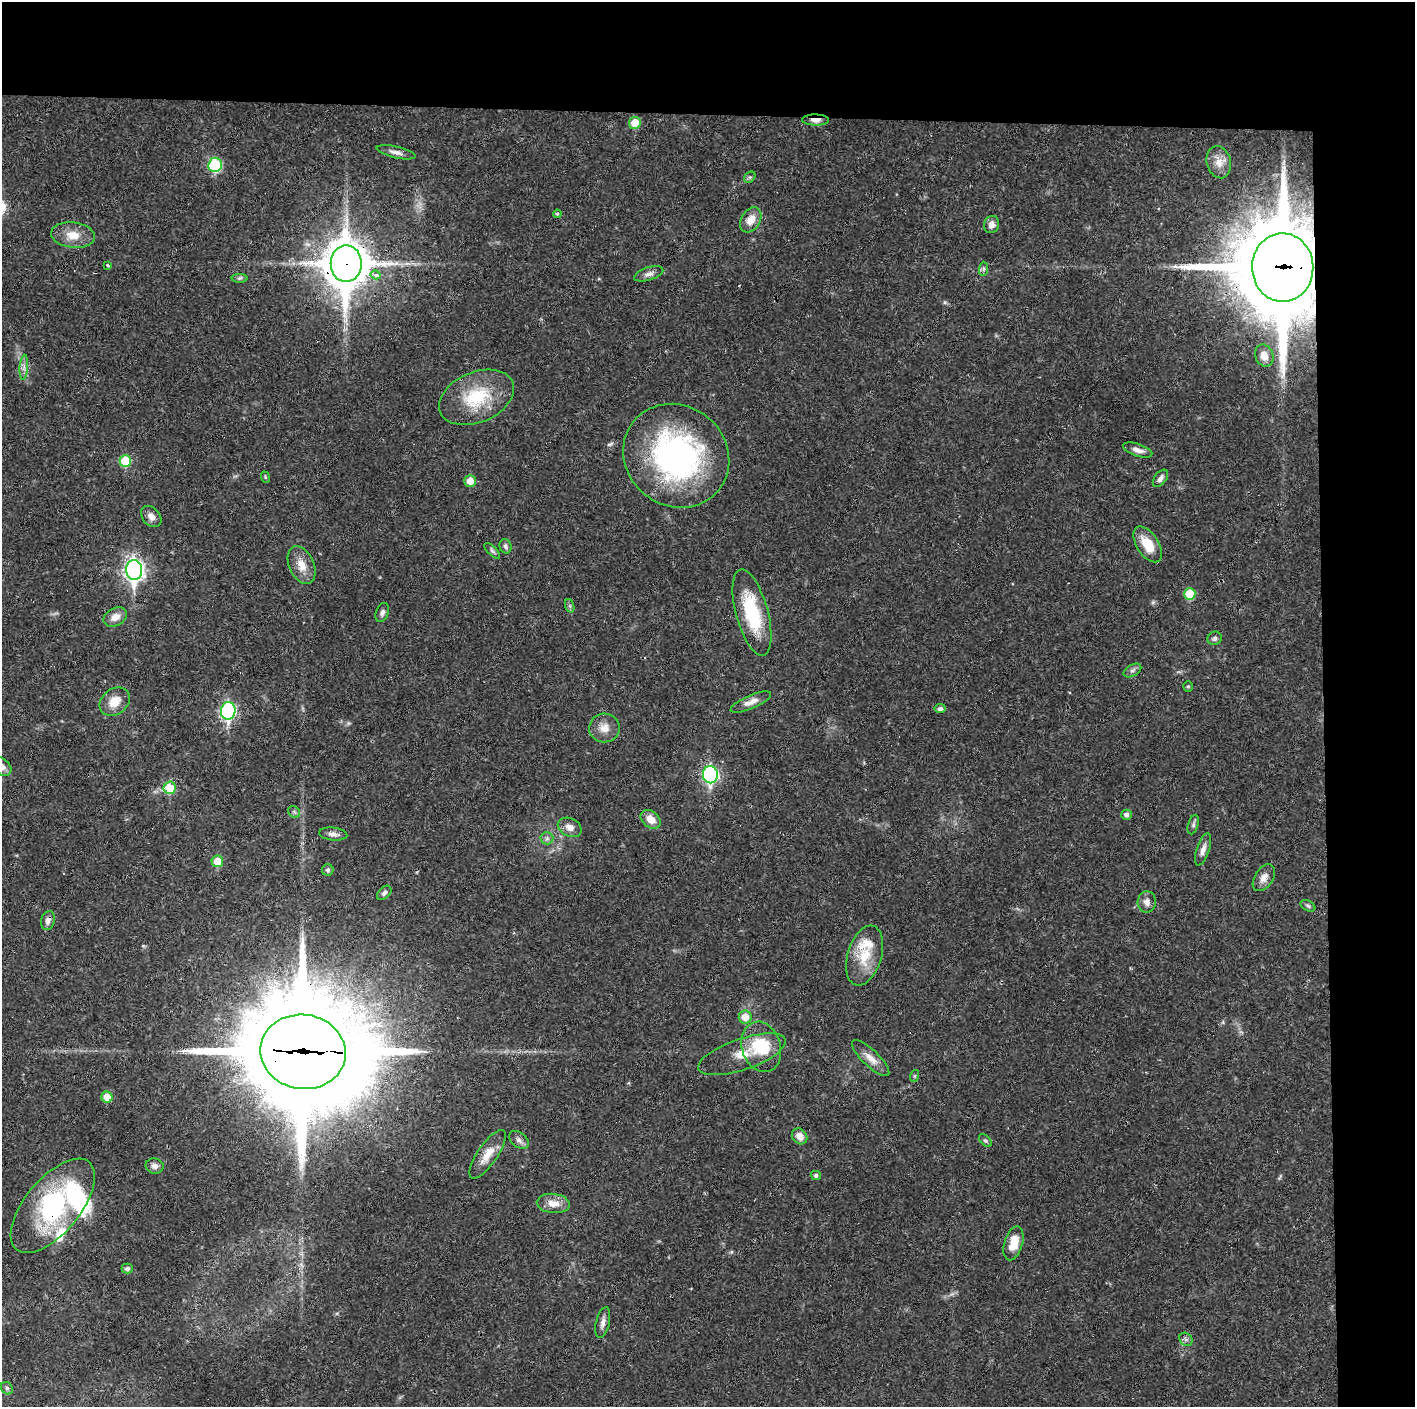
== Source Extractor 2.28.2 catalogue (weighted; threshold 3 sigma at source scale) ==
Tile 3 of 3 x 3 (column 3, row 1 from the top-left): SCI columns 2827-4239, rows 2811-4215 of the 4239 x 4216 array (HDU 1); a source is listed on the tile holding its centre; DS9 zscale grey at full resolution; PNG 1417 x 1409 px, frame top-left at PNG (2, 2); each listed source drawn as its Kron ellipse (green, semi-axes under 4 px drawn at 4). Shown black and unused: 14% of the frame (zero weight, under 3 of 4 exposures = <1% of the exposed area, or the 3 px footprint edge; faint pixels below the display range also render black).
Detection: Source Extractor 2.28.2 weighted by HDU 2 'WHT'; one run over the whole footprint, this tile lists its part. Background 0.027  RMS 0.0023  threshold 0.0105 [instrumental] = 3 sigma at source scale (4.5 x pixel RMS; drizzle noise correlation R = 1.50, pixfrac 1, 0.05/0.05 arcsec/px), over >= 5 px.
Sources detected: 89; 1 inside a brighter object's white glare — neither listed nor drawn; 4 inside a brighter listed object's ellipse — not listed separately; the other 84 listed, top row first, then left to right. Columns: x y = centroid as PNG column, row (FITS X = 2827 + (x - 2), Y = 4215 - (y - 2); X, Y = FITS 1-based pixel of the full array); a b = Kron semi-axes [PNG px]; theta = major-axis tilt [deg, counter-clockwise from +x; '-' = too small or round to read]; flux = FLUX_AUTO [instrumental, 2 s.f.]
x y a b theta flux
816 120 13 5 -1 1.4
635 123 6 6 - 4.7
396 152 20 5 -13 1.3
1219 162 16 12 -74 2.8
215 165 7 7 - 14
750 177 6 5 - 0.43
557 214 4 3 - 0.31
751 220 13 9 59 2.8
991 224 9 7 72 1.4
73 235 22 12 -7 3.8
346 264 18 15 89 850
108 265 3 3 - 0.77
1283 267 34 30 -89 3200
984 269 7 4 89 0.5
649 274 15 6 18 1.2
376 275 5 4 - 1.8
239 278 8 4 0 0.44
1264 356 11 9 -69 2
24 367 12 3 86 0.85
477 397 39 25 23 13
1138 450 15 6 -19 1.4
676 456 55 50 -40 60
125 461 6 5 - 8.5
265 477 6 3 -72 0.27
1160 478 10 6 54 0.92
470 481 6 6 - 2.8
151 517 12 8 -49 1.4
1148 544 20 10 -57 5
506 546 7 6 - 0.64
492 551 10 4 -45 0.52
302 565 20 12 -66 3.3
134 570 10 8 89 110
1190 594 6 5 - 7.2
570 606 7 4 -71 0.4
382 613 10 6 69 0.83
752 613 45 16 -75 15
115 617 12 8 28 2.1
1215 638 7 6 - 0.68
1132 670 9 5 30 0.68
1188 686 5 4 - 0.33
115 702 16 12 38 3.7
751 702 22 6 23 1.8
940 709 5 4 - 0.81
228 711 9 7 84 45
604 728 15 14 - 2.6
2 767 11 7 -44 1.4
710 775 8 7 - 51
170 788 6 6 - 7.9
294 812 6 5 - 0.44
1127 815 5 5 - 0.89
651 819 11 8 -40 2.7
1193 825 10 5 73 0.6
570 827 12 9 -25 1.8
333 834 14 6 -6 1.3
547 838 6 6 - 0.65
1203 849 17 6 72 1.5
217 861 6 5 - 4.7
328 870 6 5 - 0.49
1264 878 15 9 57 1.8
384 893 8 5 45 0.75
1147 902 10 9 - 1.4
1308 906 8 5 -30 0.48
48 921 10 6 74 1.2
865 956 31 17 73 7.1
745 1017 6 6 - 3.4
761 1047 26 19 -73 9
303 1052 43 37 -7 7000
742 1054 46 15 19 7.9
871 1058 24 8 -44 2.5
914 1076 6 4 71 0.25
107 1097 5 5 - 3.4
800 1136 9 7 -51 1.9
519 1140 11 7 -38 1
985 1141 8 5 -44 0.45
488 1154 29 10 56 3.7
155 1166 9 7 -11 1.1
816 1175 5 4 - 0.58
553 1203 16 9 -5 2.6
53 1206 57 27 50 37
1013 1243 17 9 74 4.4
127 1269 5 5 - 0.64
603 1323 16 6 77 1.2
1186 1339 7 6 - 0.61
7 1388 7 5 -47 0.52
Overlapping masked pixels (flux is a lower limit): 5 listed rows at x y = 816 120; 346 264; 1283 267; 303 1052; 53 1206
Isophote crosses this tile's border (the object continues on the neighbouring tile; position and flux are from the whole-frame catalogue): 1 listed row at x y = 2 767